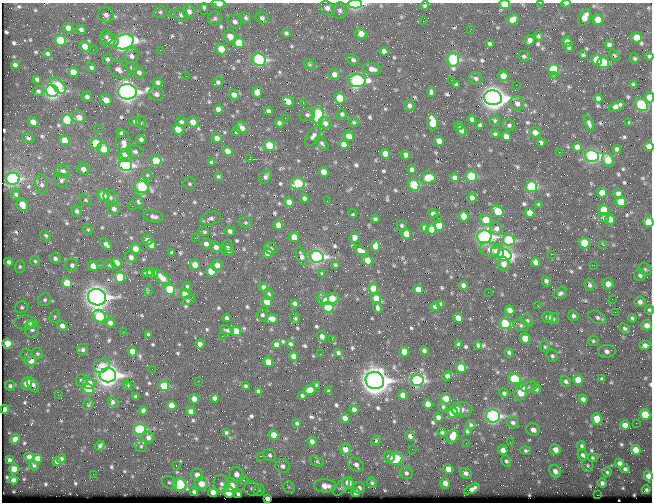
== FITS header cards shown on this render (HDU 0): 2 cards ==
NAXIS1  =                  650 / Width of table row in bytes
NAXIS2  =                  500 / Number of rows in table

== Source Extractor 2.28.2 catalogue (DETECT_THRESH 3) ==
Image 650 x 500 px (HDU 0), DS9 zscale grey, 1 PNG px = 1 image px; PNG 654 x 504 px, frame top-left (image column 1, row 500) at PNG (2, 3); each listed source drawn as its Kron ellipse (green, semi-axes under 4 px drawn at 4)
Background 356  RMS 1.3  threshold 3.91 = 3 sigma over >= 5 px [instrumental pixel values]
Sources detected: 726; of the 726, the 500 brightest by FLUX_AUTO listed and drawn (226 fainter detections omitted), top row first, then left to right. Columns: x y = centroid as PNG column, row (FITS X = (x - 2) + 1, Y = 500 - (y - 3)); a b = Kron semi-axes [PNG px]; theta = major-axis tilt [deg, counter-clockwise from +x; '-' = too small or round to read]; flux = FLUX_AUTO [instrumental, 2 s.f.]
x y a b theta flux
540 3 2 2 - 330
566 3 5 2 - 170
219 4 7 3 -3 380
355 4 7 4 -1 13000
505 5 5 4 - 1500
425 6 4 4 - 140
327 8 8 6 -30 420
204 9 6 3 -89 270
189 11 7 6 - 450
340 11 8 6 87 300
160 12 6 5 - 180
172 14 2 2 - 380
106 15 8 7 - 390
181 15 7 6 - 270
585 17 9 5 64 700
215 18 7 7 - 190
246 18 6 5 - 180
262 18 7 5 -40 280
513 19 6 5 - 670
598 20 5 5 - 1400
423 21 2 2 - 410
235 22 8 6 -25 340
68 28 5 4 - 610
471 29 2 2 - 140
81 30 5 4 - 240
286 33 5 4 - 150
361 34 6 5 - 950
230 36 6 6 - 800
538 36 5 4 - 150
106 37 7 6 - 220
636 37 5 5 - 980
60 40 5 5 - 3900
530 40 5 4 - 370
110 41 9 7 -12 520
124 42 10 7 19 29000
567 42 5 5 - 590
239 43 5 5 - 1900
490 43 4 3 - 150
609 45 4 4 - 220
85 46 5 5 - 940
569 47 4 4 - 210
221 49 5 5 - 1600
93 50 2 2 - 260
160 50 2 2 - 600
384 51 4 4 - 410
47 53 4 3 - 140
583 55 4 3 - 130
615 55 6 4 -48 140
131 56 8 7 - 450
524 56 6 5 - 200
649 56 4 3 - 140
635 58 5 5 - 150
107 59 5 5 - 180
259 60 7 6 - 14000
353 60 6 5 - 240
453 60 7 6 - 8600
597 60 5 5 - 1900
603 63 6 5 - 4100
15 65 4 3 - 240
309 65 6 4 -36 140
132 67 6 5 - 210
91 68 5 4 - 210
372 69 9 5 -12 540
554 69 5 5 - 3700
119 70 11 7 -36 410
73 72 5 5 - 1300
139 72 7 5 -42 320
334 74 6 5 - 480
186 76 2 2 - 200
503 76 5 5 - 740
553 76 3 2 - 130
476 78 7 5 -20 230
37 79 4 4 - 220
451 80 2 2 - 430
357 81 8 6 1 17000
218 82 6 5 - 220
157 83 5 4 - 250
456 85 4 4 - 210
516 85 2 2 - 220
633 85 4 4 - 180
58 86 10 5 -47 3400
38 91 6 4 -2 150
52 91 6 6 - 26000
127 92 9 7 -2 42000
257 92 5 5 - 810
431 92 5 3 - 190
156 94 8 7 - 340
234 95 5 5 - 470
87 97 5 5 - 270
649 97 5 4 - 950
340 98 5 5 - 2400
493 98 9 7 -12 67000
598 98 4 4 - 250
106 100 6 5 - 800
288 101 6 4 -44 770
303 103 3 2 - 480
517 103 8 6 -67 420
409 105 5 5 - 280
641 105 7 5 -41 5400
617 106 8 4 25 540
218 109 4 4 - 470
268 111 4 4 - 230
342 114 5 4 - 220
307 115 7 6 - 220
318 115 8 6 84 8700
79 117 6 6 - 660
285 118 2 2 - 250
472 119 4 4 - 290
67 120 6 5 - 3900
495 120 5 5 - 140
135 121 5 4 - 200
33 122 5 4 - 690
141 122 6 4 -71 130
181 122 5 5 - 240
193 122 6 5 - 840
354 122 5 4 - 150
432 122 8 5 -77 2000
628 122 4 3 - 440
279 123 4 4 - 230
325 123 7 5 -38 350
589 123 8 4 -67 230
459 125 4 3 - 180
480 125 4 4 - 170
509 125 6 5 - 200
98 128 2 2 - 140
242 128 6 6 - 500
178 129 5 5 - 1800
461 131 6 5 - 360
237 132 4 4 - 190
535 132 5 5 - 510
121 133 4 4 - 220
495 134 4 4 - 190
313 136 11 6 56 300
349 136 5 4 - 750
506 136 5 4 - 570
28 138 6 4 -21 210
217 138 5 4 - 610
141 139 4 4 - 250
64 140 5 4 - 1200
439 141 5 5 - 700
541 142 4 4 - 250
322 143 8 5 -44 190
96 144 5 5 - 3700
124 144 14 7 -83 670
344 144 5 4 - 710
269 145 6 5 - 2200
649 146 5 4 - 450
577 147 5 4 - 400
103 149 6 5 - 1400
617 149 4 4 - 240
227 151 5 4 - 680
135 152 8 6 -13 310
559 152 2 2 - 370
385 154 5 4 - 990
125 155 6 6 - 1500
406 155 4 4 - 400
592 156 7 6 - 16000
249 159 3 2 - 2800
608 160 7 5 -59 1300
156 161 6 5 - 2400
211 163 4 4 - 170
125 165 7 6 - 14000
83 169 6 5 - 450
412 170 4 4 - 400
63 171 7 6 - 400
324 172 5 4 - 980
147 175 5 5 - 130
471 176 5 5 - 4900
218 177 5 4 - 160
265 177 8 5 51 290
428 178 8 6 8 1100
455 178 4 4 - 410
13 179 7 6 - 12000
61 180 7 6 - 220
298 183 7 6 - 4800
42 184 10 6 -82 320
190 184 6 6 - 150
414 185 6 5 - 4600
142 187 7 6 - 6600
531 187 6 5 - 6200
602 193 5 5 - 840
618 194 5 4 - 440
16 195 5 4 - 200
103 195 5 5 - 1400
110 198 7 6 - 290
304 198 4 4 - 260
472 198 5 4 - 310
86 200 7 4 -27 150
327 201 2 2 - 170
138 202 7 4 -68 260
289 202 5 4 - 690
621 202 5 5 - 1900
22 205 6 5 - 1100
539 205 4 4 - 180
132 206 2 2 - 180
114 209 6 6 - 360
603 210 5 5 - 1600
77 211 6 5 - 240
498 211 6 5 - 2700
530 213 5 5 - 990
353 214 4 3 - 300
433 214 4 4 - 400
153 216 10 6 -10 350
464 216 5 5 - 1100
211 218 10 6 16 310
438 218 2 2 - 130
604 218 5 4 - 150
375 219 4 3 - 220
610 219 5 5 - 620
486 220 6 5 - 1500
648 222 5 5 - 1300
245 223 6 5 - 130
278 225 5 4 - 520
402 226 6 5 - 170
439 226 5 5 - 1600
424 228 5 4 - 290
496 228 6 6 - 290
88 229 6 4 -69 130
431 229 5 5 - 1300
204 231 5 4 - 190
230 231 5 5 - 270
406 234 5 4 - 980
46 235 6 4 -40 160
294 237 5 4 - 1500
354 237 5 5 - 530
484 237 7 6 - 25000
195 238 2 2 - 260
147 240 5 5 - 480
509 240 6 5 - 6300
584 243 5 5 - 2500
106 244 7 4 -45 310
206 244 5 5 - 350
151 245 5 4 - 560
603 245 3 2 - 880
228 246 6 5 - 230
375 246 5 5 - 1100
216 247 5 5 - 410
271 248 7 6 - 210
135 249 5 5 - 920
360 250 7 4 -23 480
490 250 10 7 -11 630
228 251 6 5 - 200
498 252 6 6 - 990
172 253 3 3 - 140
268 253 5 5 - 1100
551 254 2 2 - 980
505 255 7 6 - 14000
301 256 9 5 -69 360
131 257 6 5 - 440
317 257 7 6 - 20000
55 258 5 5 - 250
367 260 5 4 - 1300
35 261 5 5 - 150
9 262 4 4 - 260
536 262 5 4 - 520
116 263 5 4 - 1200
504 264 7 6 - 510
72 265 6 6 - 280
101 265 3 2 - 160
109 265 6 4 -18 140
195 265 5 5 - 1100
217 265 5 5 - 500
335 265 3 3 - 130
594 265 3 2 - 130
20 266 6 5 - 150
93 266 5 4 - 1100
645 269 7 5 -55 160
211 271 5 5 - 2000
147 273 5 4 - 310
152 273 6 5 - 900
322 273 4 3 - 160
640 275 6 5 - 230
120 277 5 5 - 2300
162 278 10 5 -43 990
546 281 5 4 - 250
67 283 5 5 - 2300
608 284 6 5 - 670
463 285 4 4 - 330
590 285 6 5 - 260
187 287 5 4 - 160
263 287 5 4 - 290
373 288 5 5 - 1600
170 289 5 5 - 3500
418 289 5 4 - 1100
148 290 5 3 - 140
488 292 2 2 - 430
560 293 7 5 30 200
185 294 5 5 - 840
269 294 6 5 - 170
97 297 9 8 - 56000
376 298 5 4 - 1300
323 299 6 6 - 520
331 299 9 5 18 2400
612 299 2 2 - 130
45 300 7 6 - 200
188 300 7 4 30 150
267 302 5 5 - 2100
640 302 5 5 - 370
294 303 4 4 - 260
441 304 4 3 - 130
538 306 3 2 - 400
22 307 7 6 - 230
328 307 5 5 - 4600
435 307 4 4 - 310
378 308 5 4 - 230
510 310 5 4 - 530
649 310 4 4 - 140
615 312 2 2 - 440
262 315 6 5 - 190
99 316 7 6 - 4500
573 316 5 5 - 240
55 317 6 5 - 140
548 317 5 5 - 530
597 317 9 6 -29 290
227 318 4 3 - 220
295 318 5 5 - 150
458 318 5 4 - 860
632 318 4 4 - 150
272 319 6 5 - 820
553 319 6 5 - 160
527 320 6 5 - 150
26 323 11 7 0 610
110 323 5 4 - 420
505 324 5 5 - 4900
30 325 3 2 - 170
521 325 8 5 -18 220
647 325 5 5 - 590
62 326 5 5 - 450
624 328 6 4 -43 190
32 329 9 7 -79 480
227 330 7 4 -23 200
236 331 5 5 - 1900
123 332 2 2 - 340
148 334 3 3 - 130
222 336 2 2 - 600
322 336 5 4 - 350
525 338 5 5 - 1500
332 339 2 2 - 350
593 341 5 5 - 140
8 344 5 5 - 1800
200 344 4 4 - 470
290 344 4 3 - 190
459 344 4 3 - 150
276 345 5 4 - 540
645 345 5 4 - 320
478 346 3 3 - 460
545 347 6 4 -63 130
83 350 5 5 - 220
424 350 4 3 - 170
132 351 5 4 - 1000
607 351 9 6 3 340
404 352 5 5 - 980
338 353 4 3 - 190
509 353 5 4 - 240
37 354 5 5 - 170
320 354 2 2 - 120
26 355 6 6 - 180
293 356 5 4 - 570
552 356 6 5 - 180
31 360 6 6 - 950
268 362 5 4 - 1000
102 366 8 6 29 1200
461 368 5 5 - 2100
152 369 2 2 - 130
108 375 8 7 - 49000
447 376 5 4 - 350
514 379 7 5 -27 3700
602 379 4 4 - 190
82 380 6 6 - 330
375 380 9 8 - 80000
417 380 6 5 - 13000
578 380 5 5 - 1500
198 381 2 2 - 350
566 381 6 5 - 210
27 383 6 5 - 980
89 383 6 6 - 880
33 385 8 5 -59 280
131 385 3 2 - 170
317 385 3 3 - 130
10 386 5 5 - 210
127 386 4 4 - 330
164 386 5 5 - 3400
245 386 3 3 - 130
529 387 8 5 19 170
88 389 5 5 - 3700
536 389 5 4 - 260
310 390 5 5 - 1400
259 391 4 3 - 230
329 391 3 3 - 130
521 392 9 6 71 2000
504 393 5 5 - 230
58 395 2 2 - 330
302 395 4 4 - 140
403 395 5 4 - 580
136 397 3 3 - 150
215 398 4 4 - 360
194 399 5 4 - 760
446 399 5 5 - 1500
583 399 4 4 - 290
113 402 6 4 -48 240
88 404 5 5 - 140
428 404 5 4 - 1100
172 406 5 4 - 1200
443 407 4 4 - 140
4 409 4 4 - 640
457 409 6 5 - 430
462 409 10 7 -9 420
143 410 4 4 - 230
354 410 5 4 - 400
191 411 4 4 - 420
452 413 5 5 - 2200
645 415 5 5 - 2500
493 416 7 6 - 17000
438 417 4 4 - 380
345 418 5 4 - 670
597 419 6 5 - 1600
297 423 3 3 - 150
513 423 6 5 - 240
636 423 2 2 - 130
471 425 5 4 - 160
625 425 5 4 - 710
140 429 6 5 - 6900
533 430 7 6 - 540
467 431 4 3 - 140
442 432 5 4 - 150
226 433 4 4 - 140
274 435 5 4 - 1200
410 436 5 4 - 340
452 436 7 5 67 1400
148 437 6 6 - 430
15 439 5 4 - 560
376 440 5 4 - 160
312 441 5 4 - 450
510 442 2 2 - 240
466 443 2 2 - 240
100 446 5 4 - 210
141 446 5 5 - 150
581 446 5 4 - 160
345 449 5 5 - 780
412 449 2 2 - 220
503 450 5 4 - 580
526 450 6 4 -11 190
555 450 5 5 - 580
636 450 5 4 - 1300
270 455 7 5 -34 200
583 455 6 5 - 240
260 456 2 2 - 1100
29 457 4 4 - 470
389 457 5 5 - 420
37 458 4 4 - 690
592 458 5 4 - 120
61 459 5 4 - 290
396 459 7 6 - 4100
9 460 4 3 - 190
56 461 4 3 - 210
317 461 7 5 -25 150
506 461 6 4 -62 170
619 463 4 4 - 280
34 465 5 4 - 150
356 465 8 6 -32 430
588 465 6 5 - 140
176 466 3 2 - 190
283 466 7 6 - 400
14 469 5 4 - 1500
448 469 5 4 - 870
625 469 4 4 - 190
555 471 6 5 - 440
607 472 5 4 - 140
406 473 6 6 - 300
466 473 6 5 - 380
93 474 2 2 - 230
236 474 7 6 - 610
197 475 6 6 - 690
648 476 5 4 - 390
13 480 4 4 - 450
244 480 4 4 - 160
169 482 8 6 -27 230
348 483 6 5 - 1300
372 483 5 4 - 200
445 483 5 5 - 600
602 483 5 4 - 270
201 484 7 6 - 1200
221 484 9 7 -73 440
180 485 6 6 - 6200
231 485 7 6 - 1000
325 486 11 6 -5 1000
289 487 6 6 - 170
341 487 10 5 46 220
359 488 6 5 - 400
252 489 7 7 - 220
472 489 8 4 26 470
259 490 6 5 - 130
646 490 4 3 - 160
194 492 4 4 - 280
213 492 5 4 - 810
229 492 5 5 - 3300
356 493 4 4 - 540
238 494 4 3 - 200
597 495 2 2 - 1500
267 499 4 4 - 550
At the frame edge (FLAGS 8, measured only in part): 10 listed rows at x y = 540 3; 566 3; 219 4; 355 4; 505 5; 649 56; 649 97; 649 146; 648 222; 649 310
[226 fainter detections neither listed nor drawn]